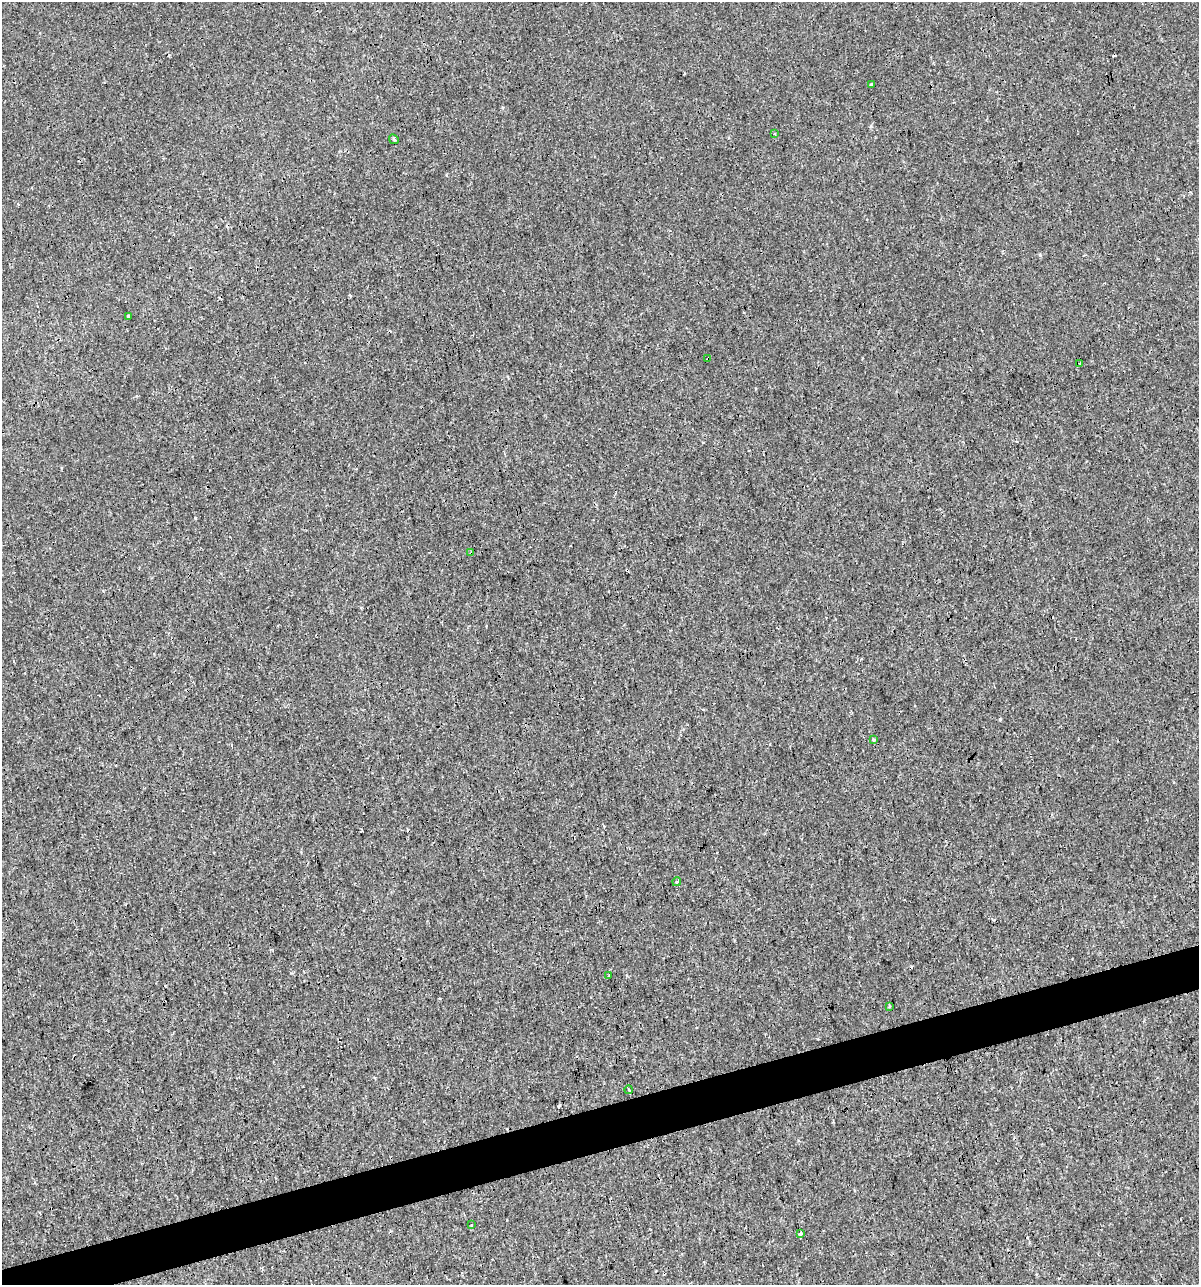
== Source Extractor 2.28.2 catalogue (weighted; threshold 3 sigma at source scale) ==
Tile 7 of 4 x 4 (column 3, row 2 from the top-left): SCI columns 2441-3637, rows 2567-3849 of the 4930 x 5132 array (HDU 1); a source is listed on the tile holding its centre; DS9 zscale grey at full resolution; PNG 1201 x 1287 px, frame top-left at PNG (2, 2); each listed source drawn as its Kron ellipse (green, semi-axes under 4 px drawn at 4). Shown black and unused: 4% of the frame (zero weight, under 3 of 4 exposures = <1% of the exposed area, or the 3 px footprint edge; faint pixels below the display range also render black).
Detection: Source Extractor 2.28.2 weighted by HDU 2 'WHT'; one run over the whole footprint, this tile lists its part. Background 9.33e-05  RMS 0.0017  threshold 0.00783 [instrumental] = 3 sigma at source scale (4.5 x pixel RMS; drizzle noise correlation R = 1.50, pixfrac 1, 0.0396/0.0396 arcsec/px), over >= 5 px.
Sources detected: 16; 2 cosmic-ray / hot-pixel residue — neither listed nor drawn; the other 14 listed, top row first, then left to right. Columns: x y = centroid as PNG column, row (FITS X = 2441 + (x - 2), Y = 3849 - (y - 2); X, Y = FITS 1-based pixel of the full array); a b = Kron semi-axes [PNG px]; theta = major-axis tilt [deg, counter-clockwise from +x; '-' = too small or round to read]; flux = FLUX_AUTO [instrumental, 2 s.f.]
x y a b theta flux
871 84 3 3 - 0.29
775 134 3 3 - 0.23
394 139 5 3 - 0.23
128 316 3 3 - 0.13
708 359 4 3 - 0.91
1080 363 3 3 - 0.14
471 553 4 3 - 0.29
874 740 4 3 - 0.23
677 882 4 3 - 0.38
609 975 3 2 - 0.13
889 1006 3 2 - 0.19
629 1090 4 3 - 0.19
471 1225 3 2 - 0.23
801 1233 4 3 - 0.67
Overlapping masked pixels (flux is a lower limit): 2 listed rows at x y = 708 359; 471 553
Unlisted compact peaks at least as high as the median listed source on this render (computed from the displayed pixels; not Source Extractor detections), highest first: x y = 1000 719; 195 518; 871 126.